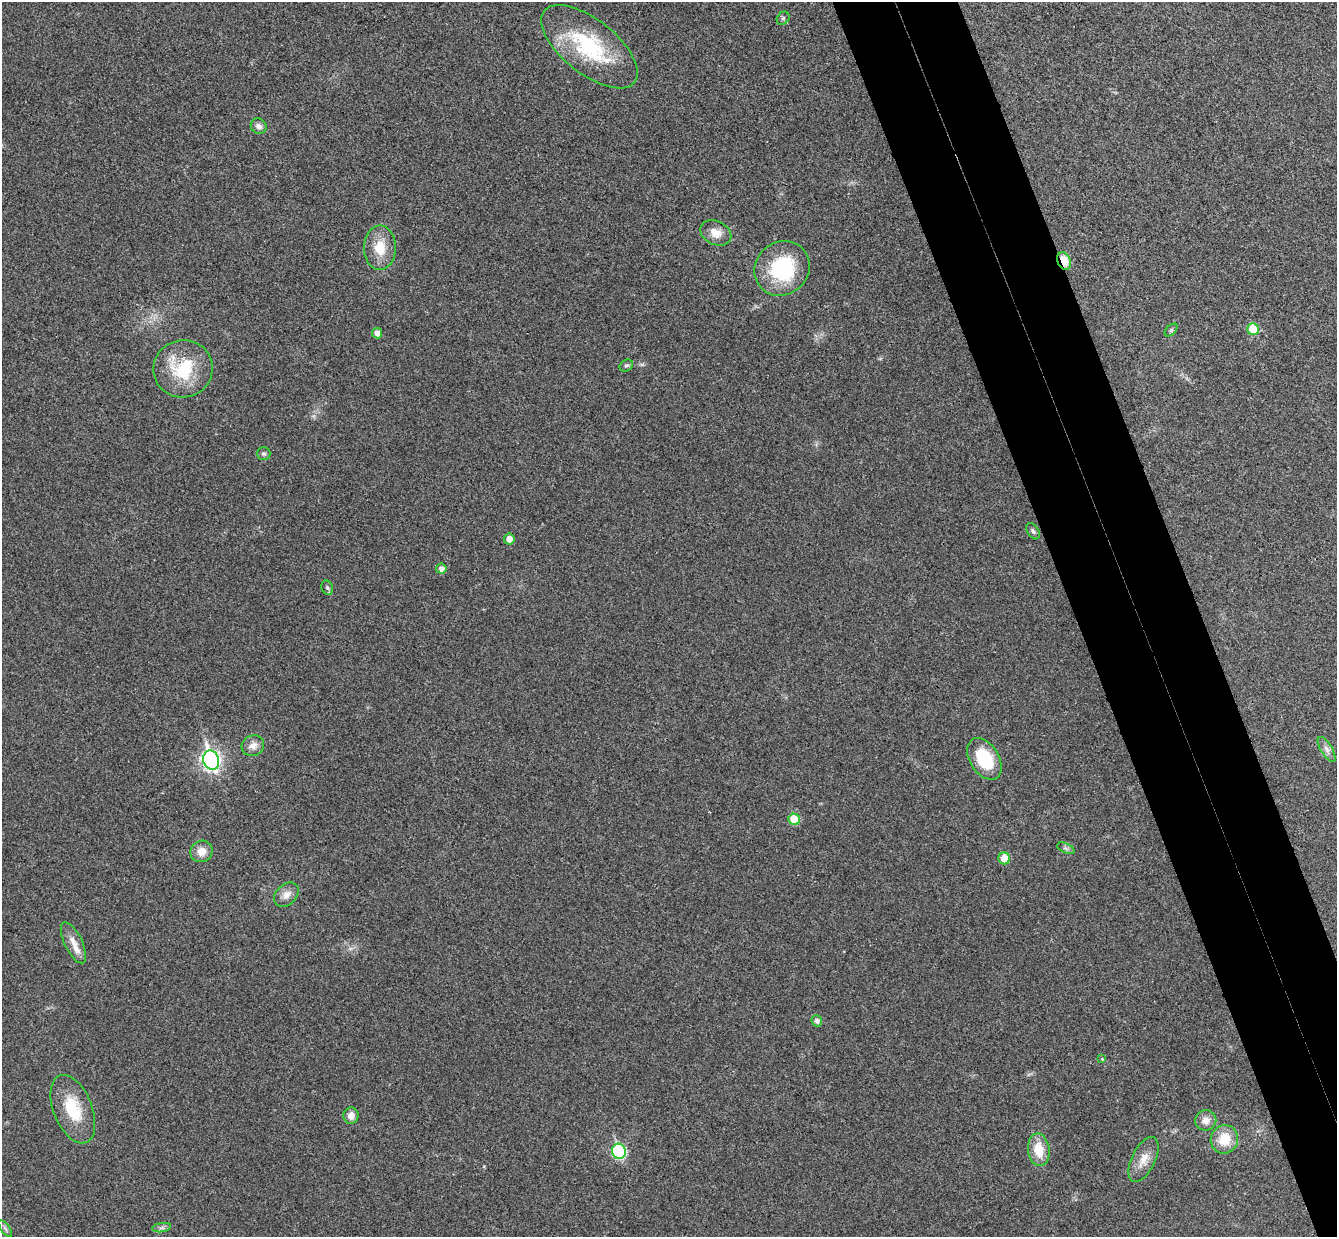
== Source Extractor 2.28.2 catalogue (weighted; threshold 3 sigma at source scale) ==
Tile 6 of 4 x 4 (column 2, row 2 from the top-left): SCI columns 1390-2724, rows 2641-3875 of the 5452 x 5404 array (HDU 1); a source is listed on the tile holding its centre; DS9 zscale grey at full resolution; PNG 1339 x 1239 px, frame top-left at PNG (2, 2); each listed source drawn as its Kron ellipse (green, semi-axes under 4 px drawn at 4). Shown black and unused: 8% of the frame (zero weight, under 3 of 4 exposures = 6% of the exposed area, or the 3 px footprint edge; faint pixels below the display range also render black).
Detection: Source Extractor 2.28.2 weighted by HDU 2 'WHT'; one run over the whole footprint, this tile lists its part. Background 0.0357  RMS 0.0062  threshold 0.0277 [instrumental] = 3 sigma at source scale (4.5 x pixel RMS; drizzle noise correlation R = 1.50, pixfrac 1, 0.05/0.05 arcsec/px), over >= 5 px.
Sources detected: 39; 1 inside a brighter listed object's ellipse — not listed separately; the other 38 listed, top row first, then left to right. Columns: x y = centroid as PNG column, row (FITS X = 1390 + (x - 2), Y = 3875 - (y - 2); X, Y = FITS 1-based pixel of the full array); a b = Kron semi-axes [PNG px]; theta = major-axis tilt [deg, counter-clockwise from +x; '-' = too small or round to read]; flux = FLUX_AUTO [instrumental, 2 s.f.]
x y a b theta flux
783 18 7 5 45 1.2
589 47 58 27 -38 58
259 126 8 7 - 3.2
716 233 16 11 -26 7.3
380 248 22 16 89 15
1064 261 9 6 -68 11
782 268 29 26 41 49
1253 329 6 5 - 19
1171 330 8 4 45 1.1
377 333 5 5 - 4.4
626 365 7 5 32 1.2
183 369 30 28 14 33
263 453 7 6 - 1.4
1033 531 9 5 -58 1.6
509 539 5 5 - 5.5
441 569 5 5 - 3
327 588 7 5 -69 1.3
253 746 11 10 - 4.5
1327 749 14 5 -58 3.1
984 759 23 14 -58 30
211 760 10 8 -72 230
794 819 6 5 - 17
1066 848 9 4 -23 1.5
201 851 11 10 - 6.9
1004 858 6 6 - 11
286 895 14 10 43 5.1
73 943 22 9 -64 6.5
817 1021 5 5 - 2.2
1102 1059 4 4 - 0.56
73 1109 36 19 -68 26
351 1116 8 7 - 4.7
1206 1120 10 10 - 5
1224 1139 14 13 - 15
1039 1150 16 10 -83 14
619 1151 8 7 - 69
1144 1159 24 11 64 8.4
5 1228 10 4 -55 1.5
162 1228 9 4 8 1.8
Overlapping masked pixels (flux is a lower limit): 1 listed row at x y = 1064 261